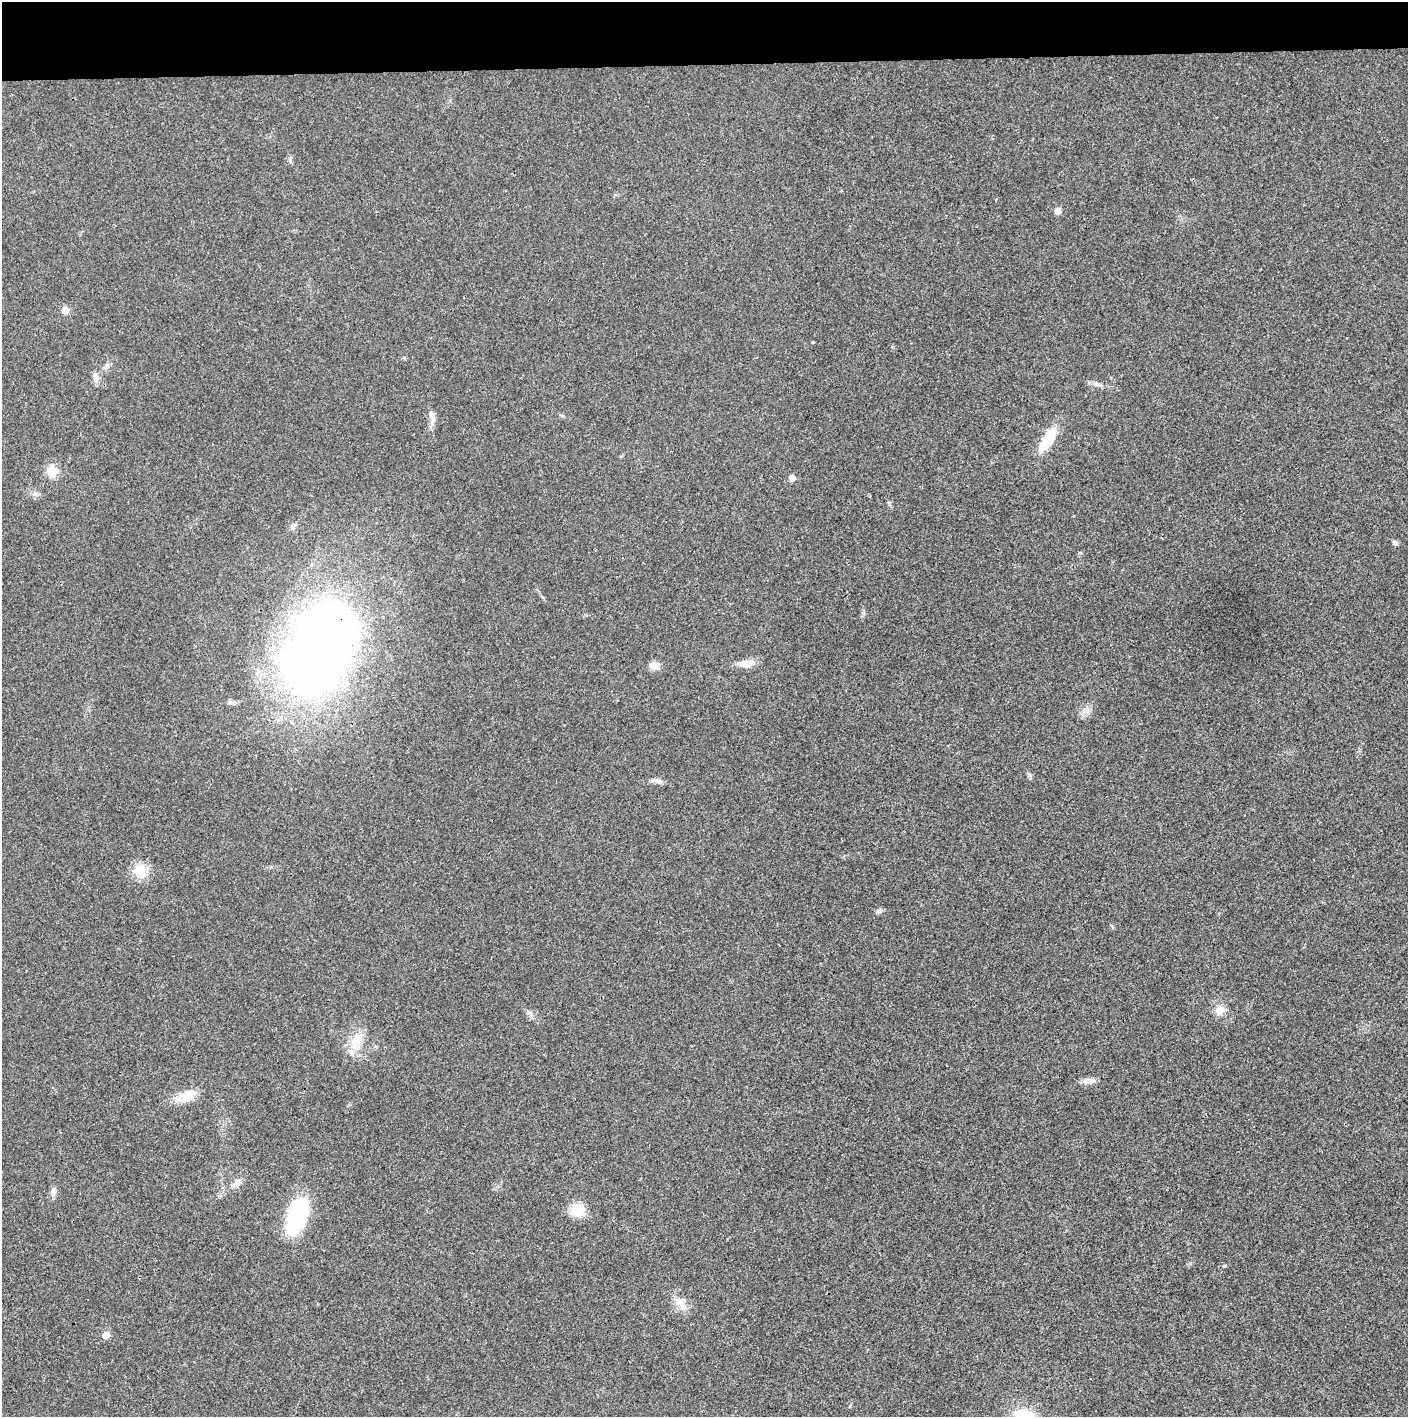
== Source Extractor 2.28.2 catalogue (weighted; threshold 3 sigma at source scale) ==
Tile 2 of 3 x 3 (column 2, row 1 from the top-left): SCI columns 1409-2814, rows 2831-4245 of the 4237 x 4245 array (HDU 1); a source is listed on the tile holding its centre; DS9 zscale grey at full resolution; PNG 1410 x 1419 px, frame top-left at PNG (2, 2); no overlay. Shown black and unused: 4% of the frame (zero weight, under 3 of 4 exposures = <1% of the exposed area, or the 3 px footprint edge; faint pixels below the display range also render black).
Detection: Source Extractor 2.28.2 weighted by HDU 2 'WHT'; one run over the whole footprint, this tile lists its part. Background 0.0191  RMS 0.0053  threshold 0.0237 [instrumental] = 3 sigma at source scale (4.5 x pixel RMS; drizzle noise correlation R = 1.50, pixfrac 1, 0.05/0.05 arcsec/px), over >= 5 px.
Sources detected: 28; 1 inside a brighter listed object's ellipse — not listed separately; the other 27 listed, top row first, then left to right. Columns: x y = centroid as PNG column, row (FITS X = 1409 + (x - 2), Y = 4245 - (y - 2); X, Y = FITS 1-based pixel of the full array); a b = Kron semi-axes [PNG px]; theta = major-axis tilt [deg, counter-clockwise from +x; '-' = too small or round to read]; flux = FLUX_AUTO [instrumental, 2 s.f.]
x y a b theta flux
1058 211 8 7 - 2.4
65 310 8 7 - 3.3
813 342 3 3 - 0.52
107 366 7 6 - 1.4
95 377 15 5 -82 2.3
433 417 8 5 -59 1.8
1048 439 34 12 56 16
52 471 12 11 - 7.2
792 478 5 5 - 4.2
1396 542 8 5 -45 1.2
320 649 106 68 65 410
746 664 18 9 2 6.1
655 666 11 8 -6 4.7
231 702 12 5 -15 1.4
1029 775 7 4 -71 0.94
657 781 18 6 -11 2.4
140 870 19 18 - 8.7
1220 1010 12 10 80 5.7
357 1039 24 11 38 8.3
1089 1081 19 6 1 3
186 1096 22 12 28 9.2
237 1183 13 8 47 3.5
53 1192 12 7 -87 2.1
577 1210 15 13 12 11
297 1215 37 18 74 49
679 1302 17 11 -29 5.5
106 1335 5 5 - 6.5
Overlapping masked pixels (flux is a lower limit): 1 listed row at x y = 320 649
Unlisted compact peaks at least as high as the median listed source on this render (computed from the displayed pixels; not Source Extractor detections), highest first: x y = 878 911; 1224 1266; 290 159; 1087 711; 35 493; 850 1406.